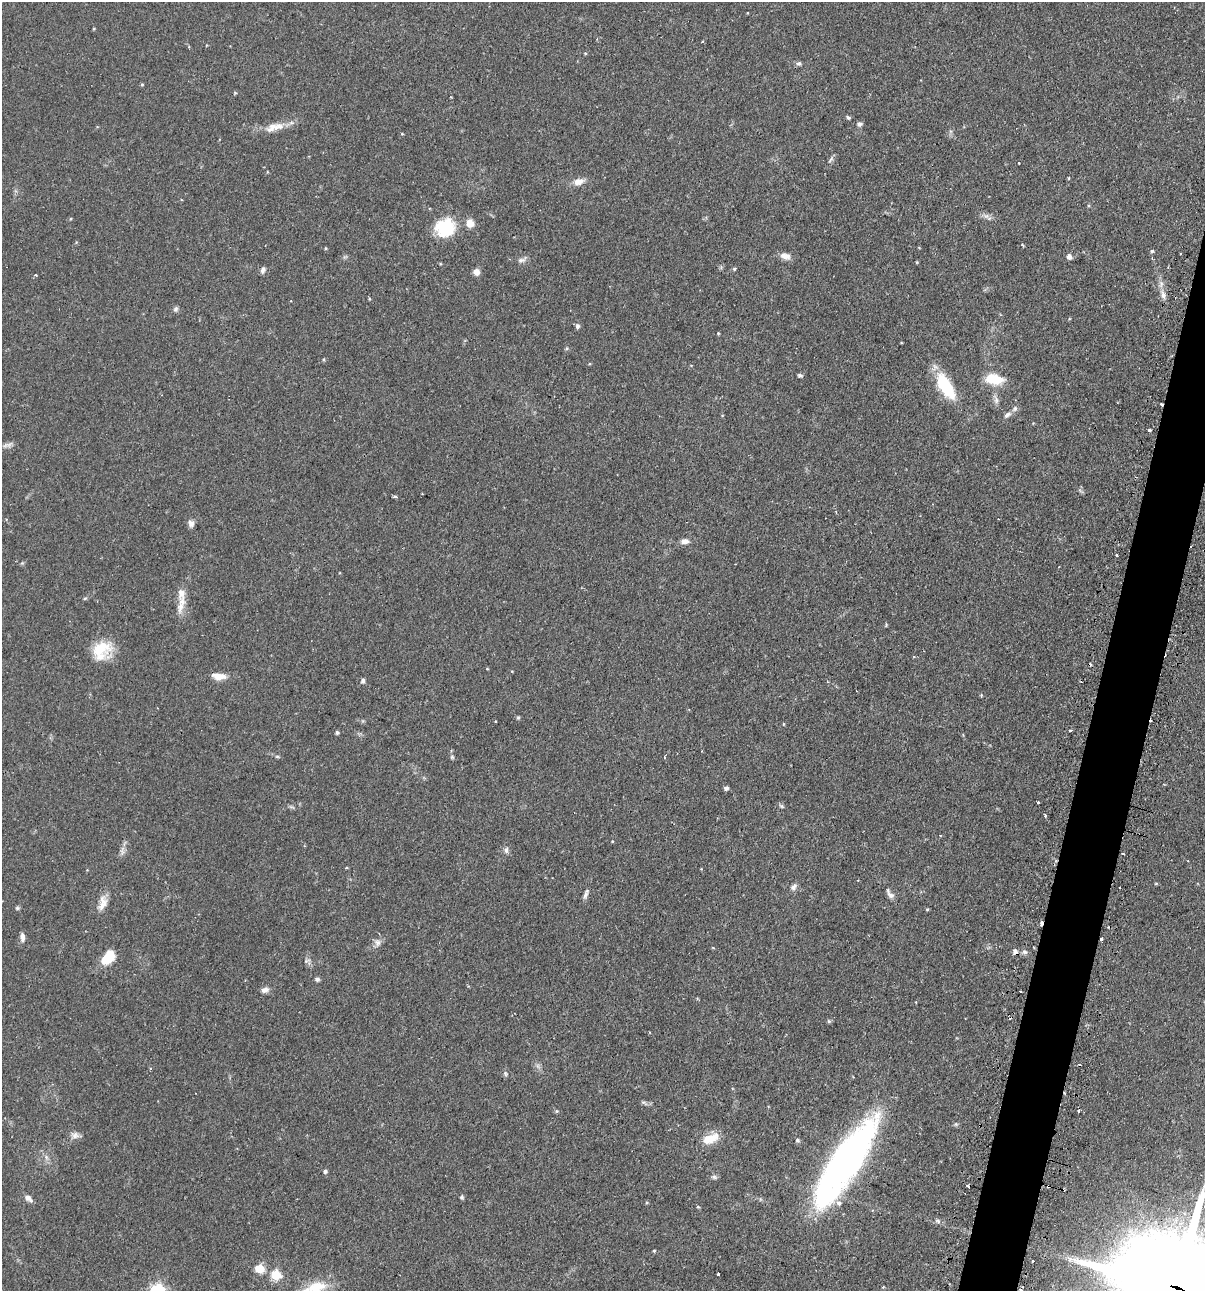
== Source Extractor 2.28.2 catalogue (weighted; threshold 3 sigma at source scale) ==
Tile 10 of 4 x 4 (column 2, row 3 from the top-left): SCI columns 1359-2561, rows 1324-2612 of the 5246 x 5226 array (HDU 1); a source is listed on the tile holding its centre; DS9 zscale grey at full resolution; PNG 1207 x 1293 px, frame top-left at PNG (2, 2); no overlay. Shown black and unused: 4% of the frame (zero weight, under 2 of 3 exposures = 4% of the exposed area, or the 3 px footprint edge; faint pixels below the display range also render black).
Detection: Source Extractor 2.28.2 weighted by HDU 2 'WHT'; one run over the whole footprint, this tile lists its part. Background 0.089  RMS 0.0054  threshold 0.0243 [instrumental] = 3 sigma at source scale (4.5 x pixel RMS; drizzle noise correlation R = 1.50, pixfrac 1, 0.05/0.05 arcsec/px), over >= 5 px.
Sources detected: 124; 1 too faint to see at this stretch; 8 cosmic-ray / hot-pixel residue — not listed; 7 inside a brighter listed object's ellipse — not listed separately; the other 108 listed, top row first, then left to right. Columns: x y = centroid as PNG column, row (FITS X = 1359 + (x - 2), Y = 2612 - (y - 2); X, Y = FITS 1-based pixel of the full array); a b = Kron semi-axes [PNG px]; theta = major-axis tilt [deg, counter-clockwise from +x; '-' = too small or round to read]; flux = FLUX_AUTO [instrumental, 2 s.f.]
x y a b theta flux
703 41 3 3 - 0.51
585 53 4 4 - 0.54
799 63 7 6 - 1.2
142 84 4 4 - 0.59
235 93 4 4 - 0.57
848 117 7 4 -30 0.85
859 124 7 6 - 1.3
279 126 15 9 -20 4.4
402 134 4 3 - 0.43
831 159 11 4 54 1.2
1019 163 3 2 - 0.42
1069 178 4 3 - 0.46
579 182 14 8 22 4.6
986 216 7 7 - 1.7
70 219 4 3 - 0.46
470 223 8 8 - 5.4
444 228 22 19 11 23
1022 245 4 3 - 0.6
919 247 4 3 - 0.42
325 248 5 3 - 0.5
1152 251 5 4 - 0.91
1180 253 3 2 - 0.63
785 256 13 8 -17 3.6
1069 256 5 5 - 2.9
522 260 13 6 22 2
734 269 4 4 - 0.77
263 270 8 6 67 1.6
476 272 7 7 - 3
36 275 3 2 - 0.84
1163 295 14 6 -77 3.3
176 309 7 6 - 1.4
577 326 7 5 77 1.3
718 333 4 3 - 0.54
800 375 4 4 - 1.5
994 379 19 10 -9 14
945 386 33 13 -60 24
996 399 15 5 -72 2.3
1161 404 3 3 - 2.2
1007 415 10 6 41 1.8
1150 430 3 3 - 2.1
395 496 4 3 - 1.1
191 523 8 7 - 2.4
684 541 9 6 4 2.9
1117 555 3 3 - 1
181 593 20 10 -85 5.7
85 598 6 3 19 0.63
100 648 26 19 5 16
219 676 17 8 -4 5.7
363 681 6 5 - 1.2
518 717 5 4 - 0.7
495 721 3 2 - 0.57
783 724 4 3 - 0.53
1070 730 3 3 - 7.7
337 732 4 4 - 1.1
277 756 6 4 -1 0.67
452 757 5 5 - 0.79
726 788 4 4 - 1.8
1038 802 3 3 - 1.3
781 806 8 5 -27 0.93
1045 815 3 3 - 2.1
940 835 3 3 - 0.46
612 841 4 3 - 0.44
506 850 9 5 84 1.7
122 851 16 5 88 2.2
1122 854 3 2 - 0.67
1188 861 3 2 - 0.48
1156 884 5 3 - 0.52
794 887 10 6 50 1.9
890 894 15 6 -57 2.5
585 895 12 5 67 1.8
103 903 21 10 75 5.4
17 908 6 5 - 0.84
927 909 4 4 - 0.57
22 937 10 5 -88 2.6
1101 939 3 3 - 3
377 942 10 8 80 2.6
713 948 5 3 - 0.39
1015 952 7 6 - 1.6
1025 952 8 5 -17 1.5
108 958 18 11 48 12
307 961 9 4 22 1.1
317 979 6 5 - 1.2
265 990 9 7 16 2.5
829 1021 5 4 - 0.88
505 1074 8 4 -68 0.93
644 1103 11 3 -30 1.1
556 1111 5 4 - 0.73
1079 1111 3 3 - 1.5
956 1124 6 4 45 0.8
75 1135 10 9 - 2.8
711 1138 21 12 25 8
797 1140 6 5 - 0.91
46 1157 7 4 -72 1.3
846 1161 88 23 56 250
325 1171 4 4 - 1.3
714 1177 9 5 -15 1.2
462 1197 6 5 - 0.8
28 1198 10 6 -41 2.8
698 1207 5 3 - 0.48
938 1221 8 5 -22 1.3
654 1251 4 4 - 0.56
260 1269 5 5 - 23
718 1274 3 3 - 3.2
276 1275 5 5 - 30
315 1287 34 14 15 15
883 1287 4 3 - 0.47
1176 1287 71 23 -17 26000
1021 1288 6 3 59 1.6
Overlapping masked pixels (flux is a lower limit): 4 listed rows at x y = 1161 404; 1101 939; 846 1161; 1176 1287
Isophote crosses this tile's border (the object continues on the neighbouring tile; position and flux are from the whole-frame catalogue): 3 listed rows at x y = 315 1287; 1176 1287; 1021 1288